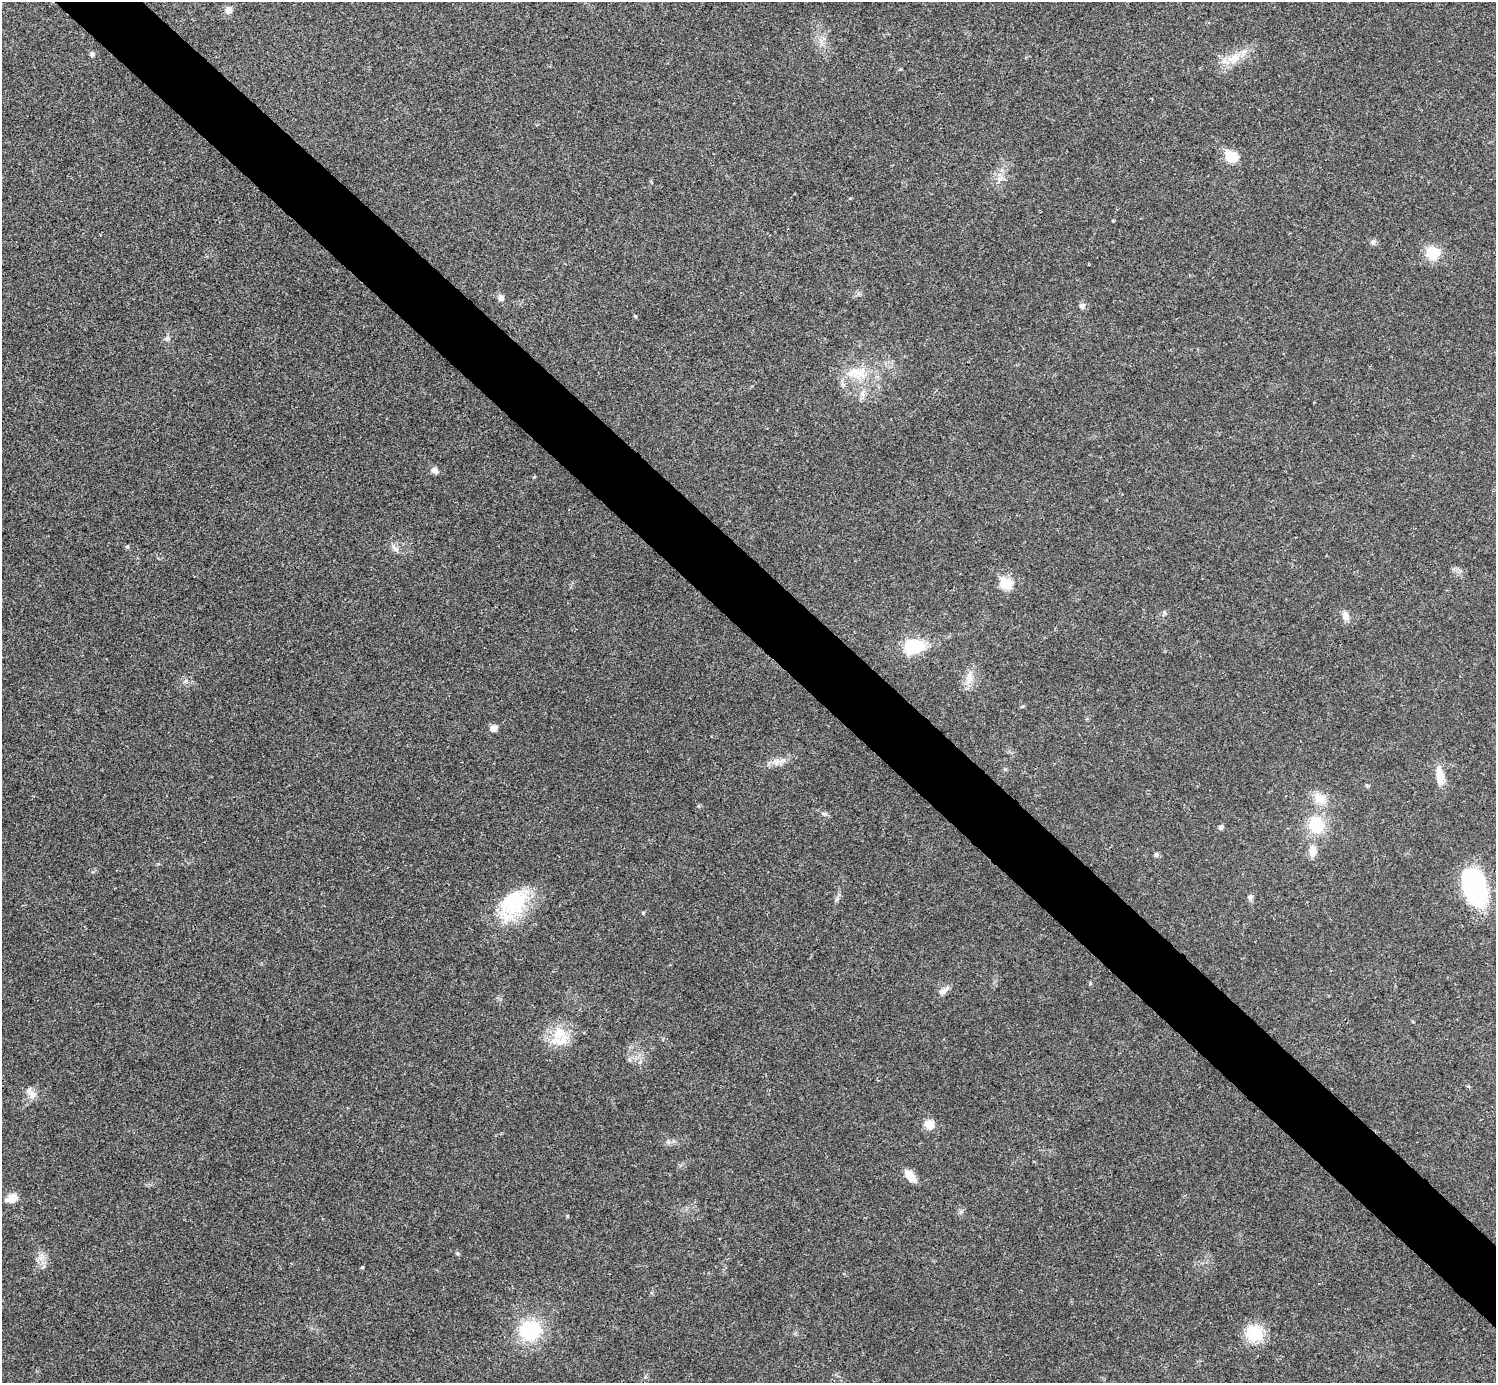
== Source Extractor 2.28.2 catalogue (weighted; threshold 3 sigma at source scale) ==
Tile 6 of 4 x 4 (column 2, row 2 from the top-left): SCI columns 1498-2991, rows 2923-4303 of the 5986 x 5986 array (HDU 1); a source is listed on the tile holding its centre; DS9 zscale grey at full resolution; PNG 1498 x 1385 px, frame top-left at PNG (2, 2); no overlay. Shown black and unused: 5% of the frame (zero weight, under 3 of 4 exposures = <1% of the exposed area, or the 3 px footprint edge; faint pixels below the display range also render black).
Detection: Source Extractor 2.28.2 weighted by HDU 2 'WHT'; one run over the whole footprint, this tile lists its part. Background 0.0221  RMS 0.0041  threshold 0.0185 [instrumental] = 3 sigma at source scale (4.5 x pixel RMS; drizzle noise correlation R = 1.50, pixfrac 1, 0.05/0.05 arcsec/px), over >= 5 px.
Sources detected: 46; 2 inside a brighter listed object's ellipse — not listed separately; the other 44 listed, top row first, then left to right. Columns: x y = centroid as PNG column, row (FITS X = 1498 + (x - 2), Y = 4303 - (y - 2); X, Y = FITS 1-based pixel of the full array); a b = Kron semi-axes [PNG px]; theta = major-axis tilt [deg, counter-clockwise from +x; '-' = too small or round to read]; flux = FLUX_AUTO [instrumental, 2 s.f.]
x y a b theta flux
228 10 8 8 - 2.3
92 54 6 5 - 1
1234 58 21 11 22 7.1
1231 157 8 6 -27 23
1000 178 11 6 52 2.2
1373 242 8 7 - 1.2
1433 253 14 13 - 10
501 298 9 7 84 1.6
1082 306 8 8 - 1.4
635 316 6 3 -71 0.39
166 338 6 6 - 1
855 373 34 16 -9 13
862 393 12 6 71 2.2
435 470 9 7 -38 1.9
395 548 13 6 -45 1.8
1006 584 7 6 - 25
1345 616 12 8 -80 2.5
913 646 20 15 2 18
969 677 24 8 82 3.9
494 728 5 5 - 4.4
777 761 11 5 63 1.7
1440 776 27 10 -82 6.2
1320 798 20 13 -23 5.7
824 814 9 5 -13 0.98
1316 825 18 15 -68 15
1221 827 6 5 - 1.1
1313 851 16 10 -87 3.5
1156 855 6 6 - 0.88
1475 887 36 19 -71 68
1250 897 7 6 - 1.2
837 899 8 4 45 0.91
513 904 44 27 54 28
643 913 4 4 - 0.42
944 991 16 7 39 2.2
560 1032 21 19 23 10
32 1095 13 10 -52 3.2
929 1125 12 11 - 4.4
910 1176 15 8 -53 4.9
12 1198 15 10 24 4
457 1253 6 4 -18 0.49
41 1257 8 5 1 1.5
362 1267 4 3 - 0.48
530 1330 21 18 13 28
1254 1333 16 15 - 16
Unlisted compact peaks at least as high as the median listed source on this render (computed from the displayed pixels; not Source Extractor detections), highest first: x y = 567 1216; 668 1142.